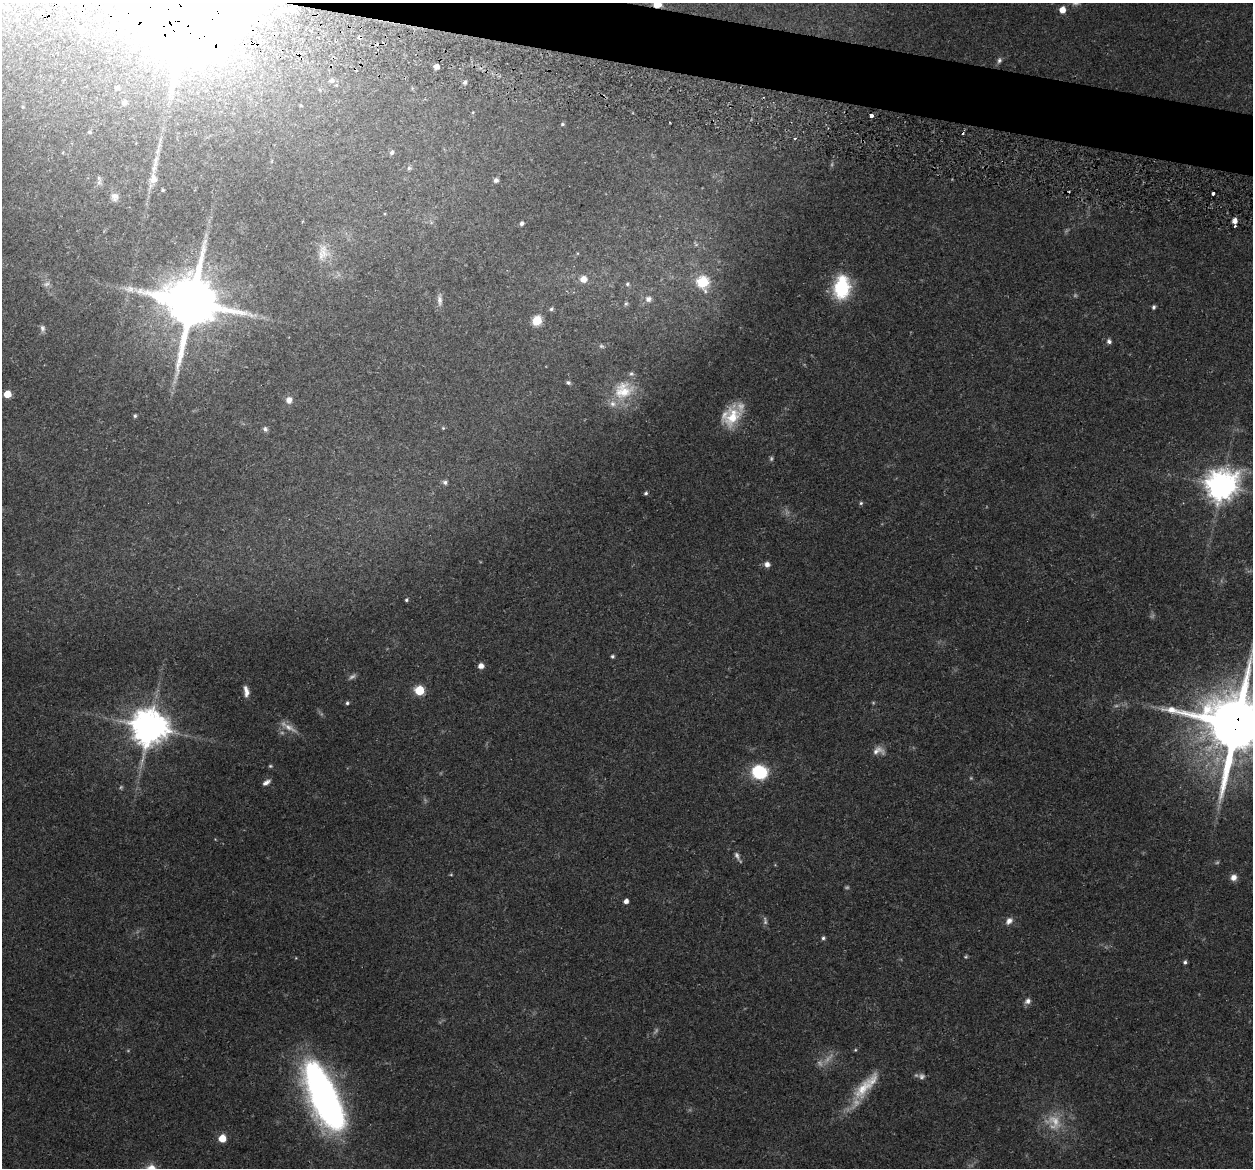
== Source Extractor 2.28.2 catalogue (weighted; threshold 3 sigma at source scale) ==
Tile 11 of 4 x 4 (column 3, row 3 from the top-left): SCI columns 2520-3770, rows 1345-2510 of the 5024 x 5087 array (HDU 1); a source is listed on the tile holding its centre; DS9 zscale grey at full resolution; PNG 1255 x 1170 px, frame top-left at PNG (2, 3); no overlay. Shown black and unused: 3% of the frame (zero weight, under 3 of 5 exposures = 3% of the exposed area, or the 3 px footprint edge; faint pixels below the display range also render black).
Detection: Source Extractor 2.28.2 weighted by HDU 2 'WHT'; one run over the whole footprint, this tile lists its part. Background 0.0622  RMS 0.0056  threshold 0.0252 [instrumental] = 3 sigma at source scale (4.5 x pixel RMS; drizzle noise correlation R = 1.50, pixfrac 1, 0.05/0.05 arcsec/px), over >= 5 px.
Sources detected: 109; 21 too faint to see at this stretch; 2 inside a brighter object's white glare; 4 cosmic-ray / hot-pixel residue — not listed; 3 inside a brighter listed object's ellipse — not listed separately; the other 79 listed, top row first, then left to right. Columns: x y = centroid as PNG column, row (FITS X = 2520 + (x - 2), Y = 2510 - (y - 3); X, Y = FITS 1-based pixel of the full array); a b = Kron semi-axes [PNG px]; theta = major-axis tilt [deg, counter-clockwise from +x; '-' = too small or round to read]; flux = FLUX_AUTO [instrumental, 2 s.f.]
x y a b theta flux
657 4 6 5 - 11
190 5 65 62 67 1500
292 8 7 6 - 5.1
281 9 10 8 80 4.1
1062 10 5 5 - 6.4
81 29 7 7 - 2.2
999 60 9 6 69 1.6
437 67 5 4 - 3.7
331 80 8 7 - 2.1
465 82 5 5 - 1.4
117 88 6 5 - 1.4
124 102 6 5 - 2.1
473 112 5 3 - 0.47
871 116 3 3 - 7.2
562 124 5 4 - 0.76
89 132 5 3 - 0.79
392 152 7 6 - 1.4
155 164 39 6 77 9.1
409 168 6 5 - 1.2
496 180 6 5 - 1.8
163 190 4 4 - 0.67
1213 193 3 3 - 3.8
115 197 11 10 - 3.2
1235 221 4 4 - 4.6
521 223 4 4 - 1.7
1235 226 3 3 - 0.68
323 253 24 14 79 8
583 279 8 7 - 5.1
703 282 7 6 - 48
47 284 9 5 26 1.6
627 284 5 5 - 0.96
842 288 23 15 84 38
130 289 14 10 -4 4.5
648 299 8 7 - 2.6
440 300 18 7 -89 3
191 302 16 15 - 4400
626 303 6 5 - 0.87
1154 307 5 4 - 1.1
551 309 5 5 - 1.1
537 320 6 5 - 24
42 328 9 6 -78 1.7
1109 341 6 6 - 1.6
568 382 5 4 - 1.2
623 390 29 24 31 19
7 394 5 5 - 11
289 400 8 7 - 3.5
135 416 4 4 - 0.91
731 416 28 21 54 20
443 428 5 4 - 0.62
265 429 7 6 - 1.5
445 482 6 5 - 1.4
1221 486 10 9 - 910
646 493 5 4 - 1.1
861 503 5 5 - 0.88
767 564 7 6 - 2.9
406 600 4 4 - 0.84
612 656 4 4 - 1.1
481 666 5 5 - 4.1
419 690 6 6 - 29
246 691 13 6 -80 3.6
347 703 4 4 - 0.96
1236 724 19 18 - 4900
149 727 10 10 - 1500
878 750 17 11 0 4.5
270 766 5 4 - 0.74
759 772 14 12 -28 32
266 782 10 5 32 2.4
451 875 5 3 - 0.51
1234 877 8 7 - 3.3
626 901 4 4 - 2.7
1009 921 10 7 45 3.1
823 938 5 4 - 1.2
1185 962 5 4 - 1.3
1028 1001 8 7 - 2.5
855 1050 4 4 - 0.61
922 1076 8 8 - 2.1
864 1088 37 16 51 19
324 1097 67 24 -66 270
222 1138 5 5 - 11
Overlapping masked pixels (flux is a lower limit): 4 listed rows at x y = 657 4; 190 5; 292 8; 1236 724
Isophote crosses this tile's border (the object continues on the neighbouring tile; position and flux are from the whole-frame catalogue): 3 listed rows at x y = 657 4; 190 5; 1236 724